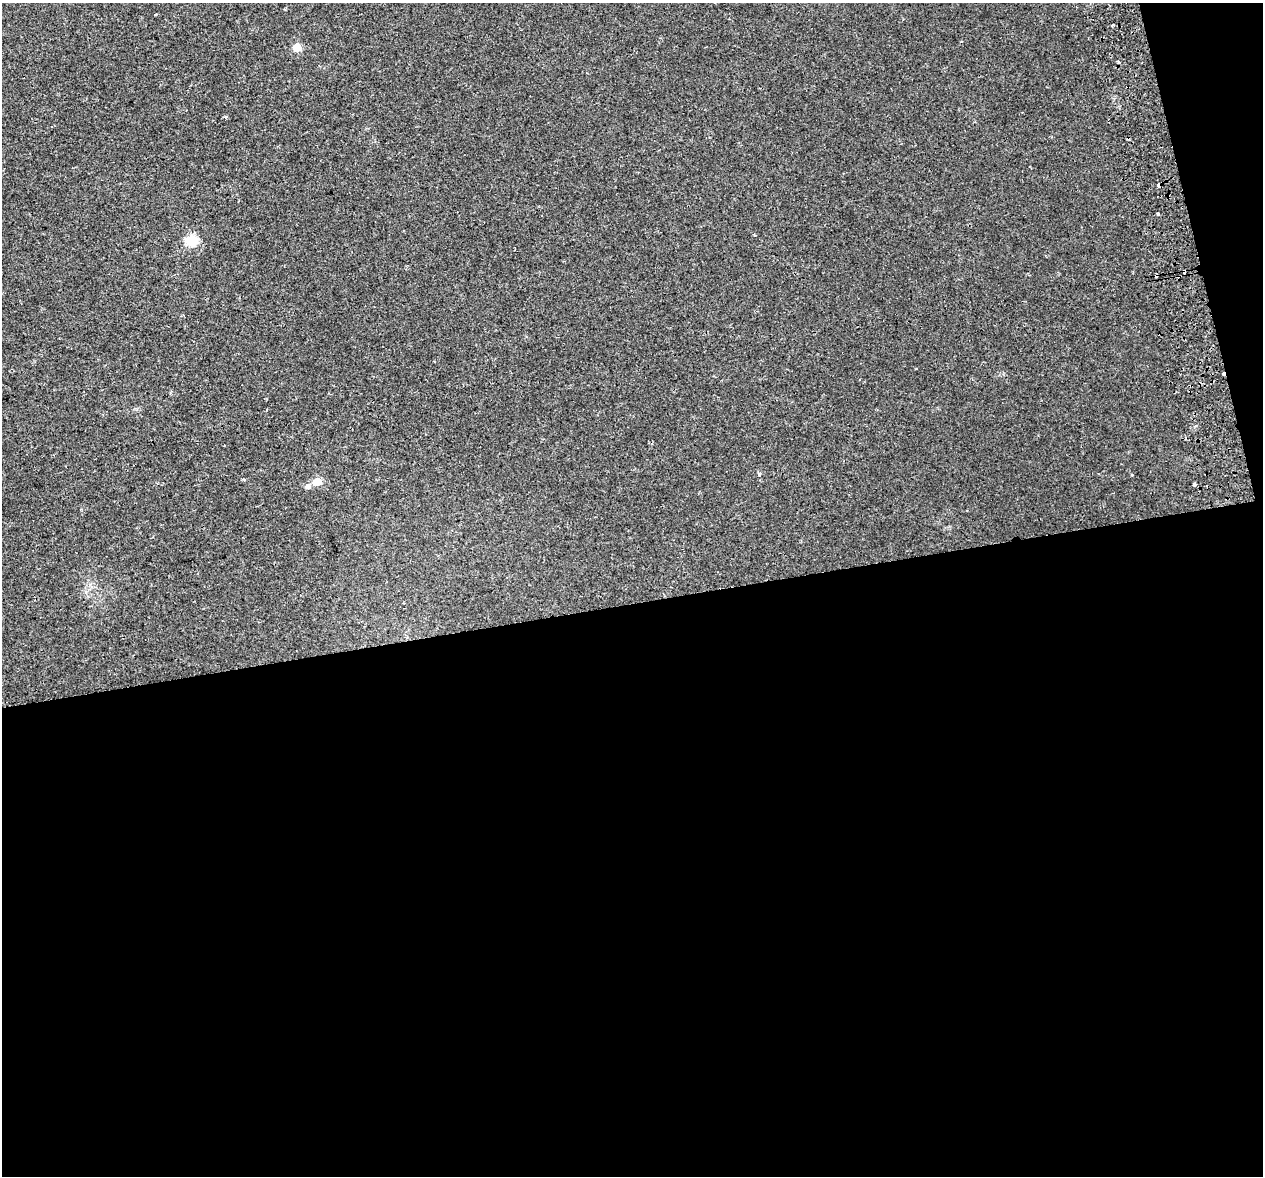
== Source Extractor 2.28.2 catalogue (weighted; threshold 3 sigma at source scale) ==
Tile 16 of 4 x 4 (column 4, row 4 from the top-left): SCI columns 3840-5100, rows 105-1278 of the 5157 x 4856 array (HDU 1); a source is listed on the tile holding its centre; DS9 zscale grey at full resolution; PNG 1265 x 1178 px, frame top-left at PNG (2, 3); no overlay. Shown black and unused: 51% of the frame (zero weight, under 2 of 3 exposures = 3% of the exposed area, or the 3 px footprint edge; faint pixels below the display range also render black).
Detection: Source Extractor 2.28.2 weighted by HDU 2 'WHT'; one run over the whole footprint, this tile lists its part. Background 0.00668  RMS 0.0029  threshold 0.0129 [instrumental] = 3 sigma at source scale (4.5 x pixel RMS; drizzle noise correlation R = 1.50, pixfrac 1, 0.0396/0.0396 arcsec/px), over >= 5 px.
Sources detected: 15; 4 cosmic-ray / hot-pixel residue — not listed; the other 11 listed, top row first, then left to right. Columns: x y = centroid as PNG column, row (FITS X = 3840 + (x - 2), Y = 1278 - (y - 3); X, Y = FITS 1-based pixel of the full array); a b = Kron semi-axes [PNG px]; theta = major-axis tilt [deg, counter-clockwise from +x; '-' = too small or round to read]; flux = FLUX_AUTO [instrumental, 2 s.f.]
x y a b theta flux
155 14 3 2 - 0.39
1113 25 5 3 - 0.59
297 47 5 5 - 8.8
1118 62 4 3 - 0.33
1158 214 3 3 - 0.93
191 240 6 5 - 24
1223 374 4 3 - 3
759 474 5 4 - 0.91
317 481 5 5 - 7.2
1195 484 4 3 - 2.5
308 486 7 6 - 1.1
Overlapping masked pixels (flux is a lower limit): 1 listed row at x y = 1223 374